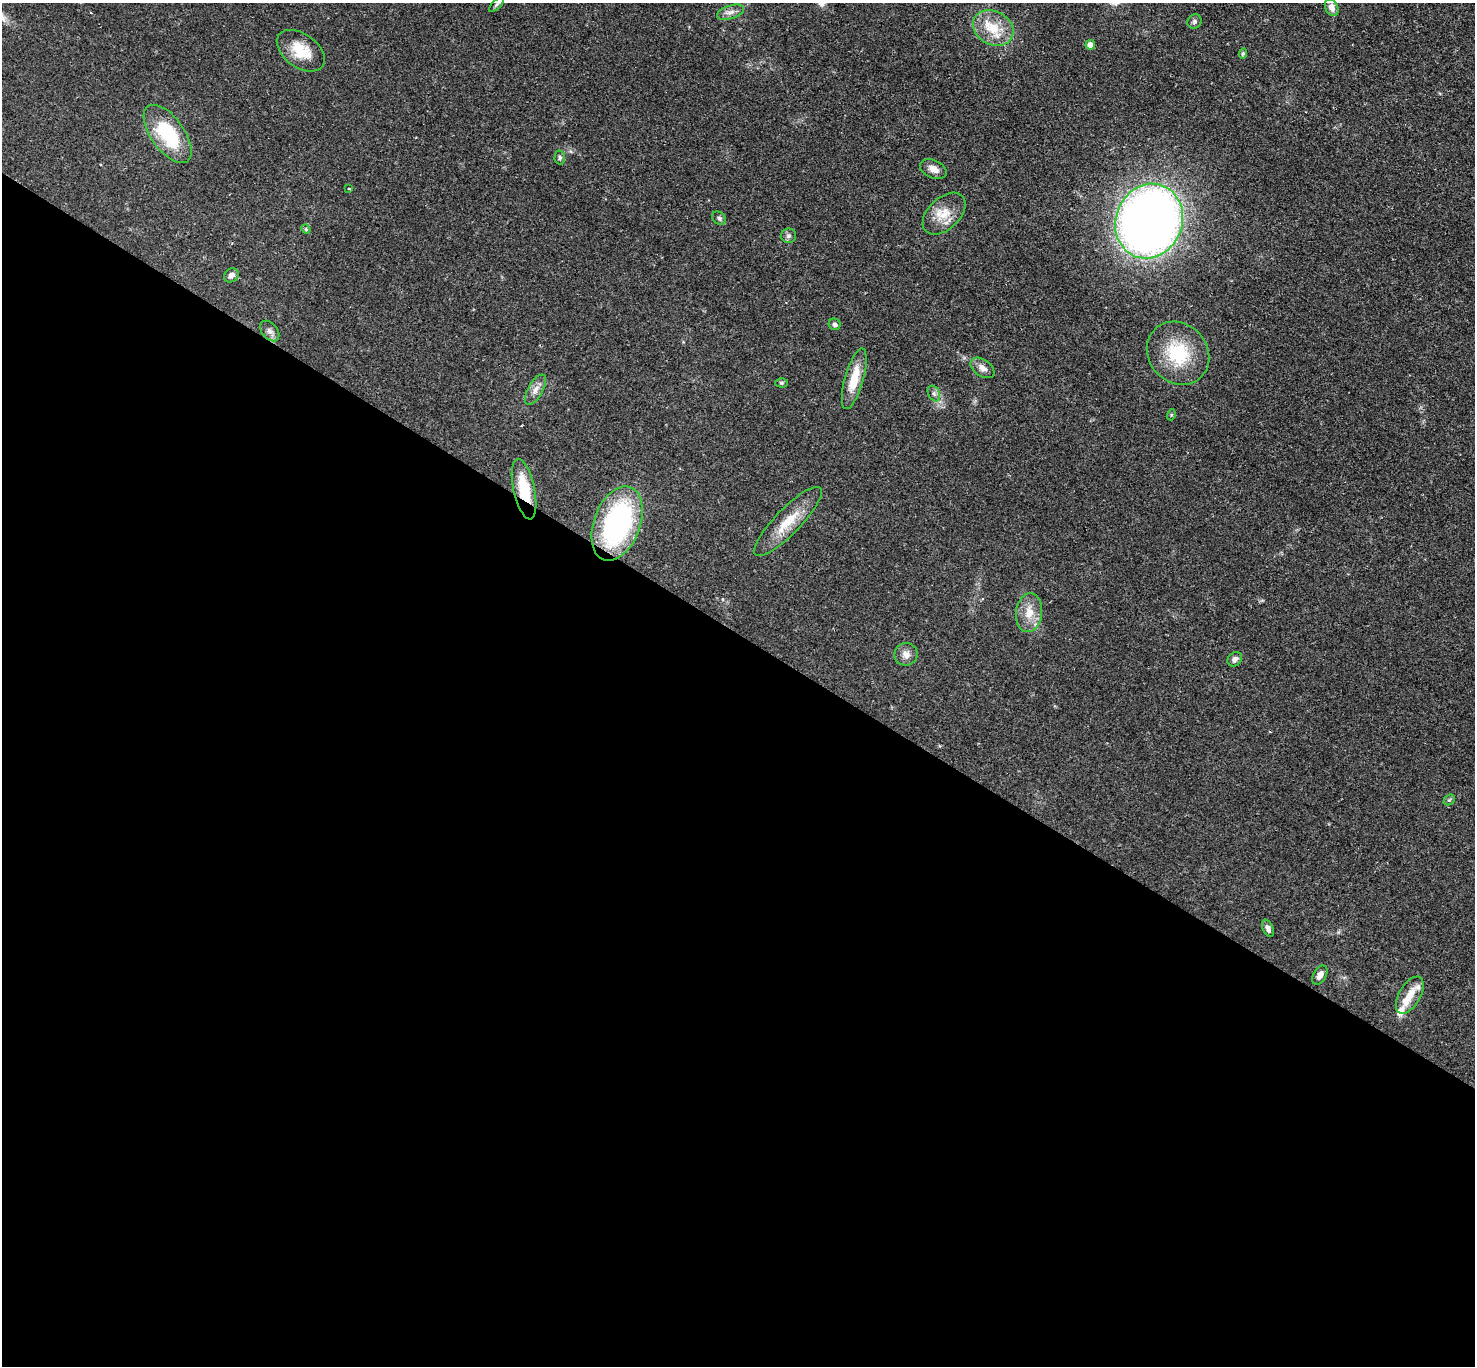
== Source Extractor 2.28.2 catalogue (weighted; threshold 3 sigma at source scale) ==
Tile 14 of 4 x 4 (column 2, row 4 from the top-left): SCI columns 1479-2951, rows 297-1660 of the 5896 x 5902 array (HDU 1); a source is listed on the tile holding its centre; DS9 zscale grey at full resolution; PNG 1477 x 1368 px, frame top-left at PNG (2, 3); each listed source drawn as its Kron ellipse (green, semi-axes under 4 px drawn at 4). Shown black and unused: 54% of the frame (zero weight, under 2 of 3 exposures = <1% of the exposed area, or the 3 px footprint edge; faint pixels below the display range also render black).
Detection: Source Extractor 2.28.2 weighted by HDU 2 'WHT'; one run over the whole footprint, this tile lists its part. Background 0.0585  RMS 0.0048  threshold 0.0215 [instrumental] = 3 sigma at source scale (4.5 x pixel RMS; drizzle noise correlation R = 1.50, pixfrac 1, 0.05/0.05 arcsec/px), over >= 5 px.
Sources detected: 40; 3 inside a brighter listed object's ellipse — not listed separately; the other 37 listed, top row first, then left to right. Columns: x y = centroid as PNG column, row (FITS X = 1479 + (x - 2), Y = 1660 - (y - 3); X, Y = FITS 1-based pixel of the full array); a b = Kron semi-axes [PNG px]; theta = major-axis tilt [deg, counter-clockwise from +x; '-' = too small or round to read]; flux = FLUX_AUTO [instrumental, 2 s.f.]
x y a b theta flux
497 4 10 4 45 0.86
1332 7 9 6 -63 3.1
730 12 14 6 17 2.7
1194 21 7 7 - 1.3
993 28 21 16 -29 13
1090 45 5 4 - 4
301 51 27 16 -36 13
1243 54 5 4 - 0.85
168 134 34 16 -54 31
560 158 7 5 89 0.98
933 169 14 9 -24 3.8
349 189 3 2 - 0.42
944 214 25 16 43 9.6
719 218 7 6 - 1.2
1149 221 38 33 68 470
306 229 5 4 - 0.6
789 236 7 7 - 1.5
231 275 8 6 38 2
835 324 6 5 - 1.2
270 331 12 7 -49 2.2
1178 353 33 29 -47 27
982 368 13 8 -35 3.3
854 379 31 9 74 12
781 383 6 4 -1 0.73
535 390 17 7 60 3.4
934 393 8 5 -63 1.5
1171 415 5 3 - 0.49
524 489 31 10 -77 18
788 522 47 12 46 14
617 523 39 23 70 86
1029 613 19 13 82 7.7
906 654 11 11 - 3.4
1235 659 8 6 44 2.1
1449 800 6 4 41 0.75
1268 928 9 5 -66 1.8
1320 975 10 6 61 2.4
1410 995 21 10 60 6.6
Overlapping masked pixels (flux is a lower limit): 1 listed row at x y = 524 489